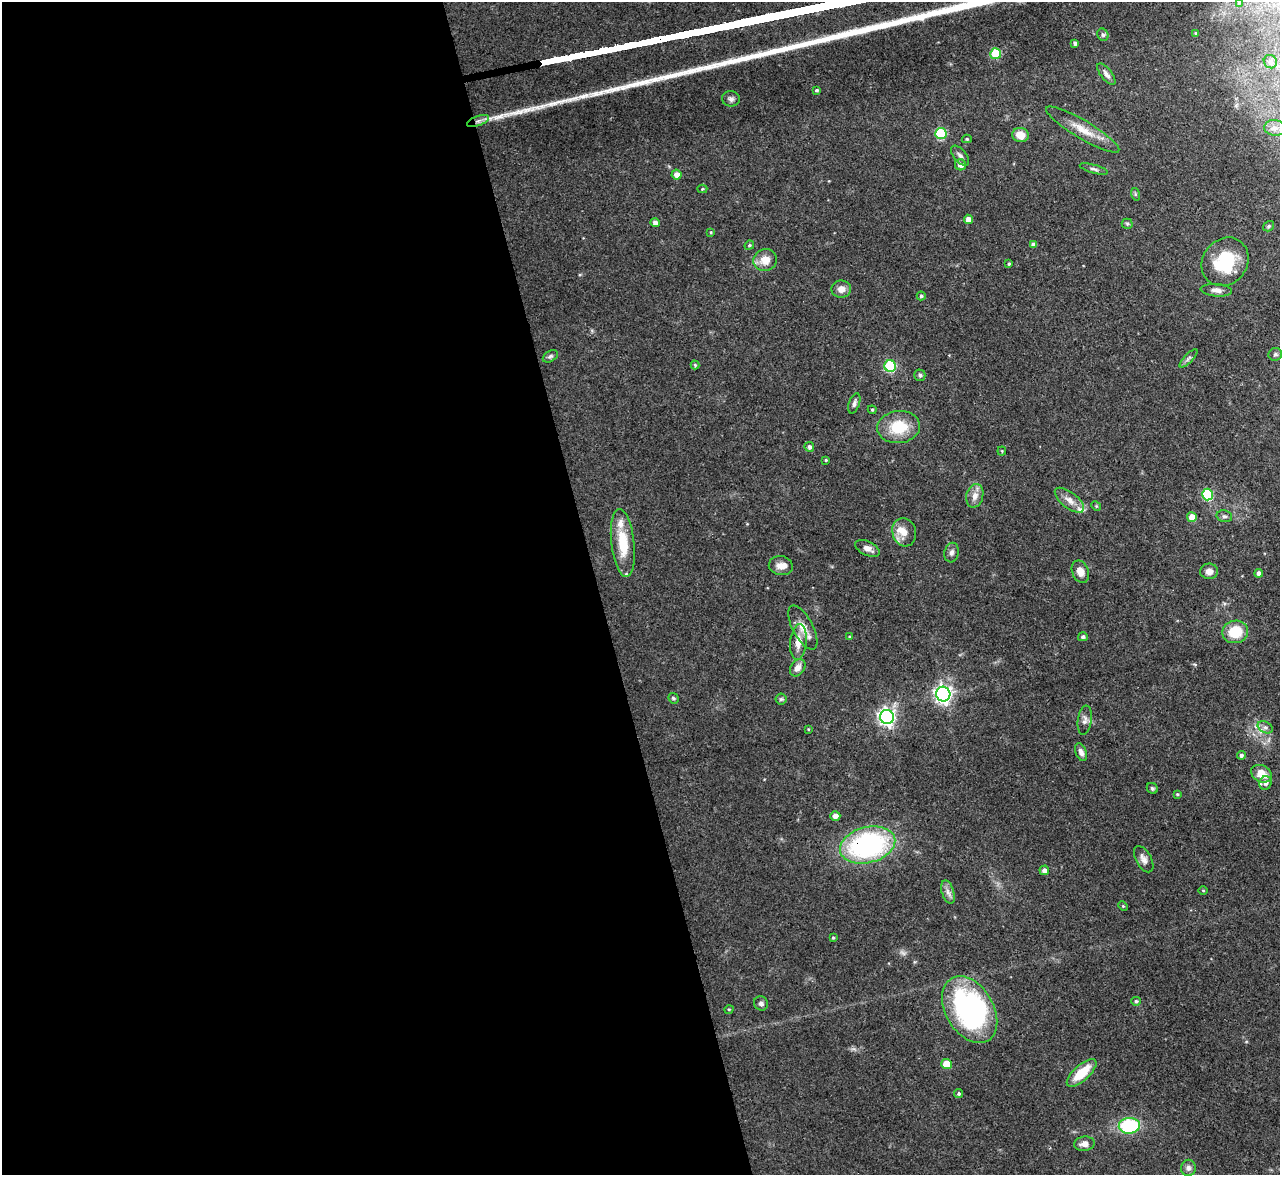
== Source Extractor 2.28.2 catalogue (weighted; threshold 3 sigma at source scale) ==
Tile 9 of 4 x 4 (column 1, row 3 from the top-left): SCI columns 1-1278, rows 1314-2486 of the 5112 x 5093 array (HDU 1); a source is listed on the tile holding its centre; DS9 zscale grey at full resolution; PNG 1282 x 1177 px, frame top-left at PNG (2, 2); each listed source drawn as its Kron ellipse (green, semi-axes under 4 px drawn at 4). Shown black and unused: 47% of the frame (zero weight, under 3 of 4 exposures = <1% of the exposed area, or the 3 px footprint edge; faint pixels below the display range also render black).
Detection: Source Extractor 2.28.2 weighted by HDU 2 'WHT'; one run over the whole footprint, this tile lists its part. Background 0.0965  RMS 0.0042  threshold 0.019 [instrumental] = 3 sigma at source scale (4.5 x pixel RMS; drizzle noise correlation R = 1.50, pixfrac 1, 0.05/0.05 arcsec/px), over >= 5 px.
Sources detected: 102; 1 too faint to see at this stretch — neither listed nor drawn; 4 inside a brighter listed object's ellipse — not listed separately; the other 97 listed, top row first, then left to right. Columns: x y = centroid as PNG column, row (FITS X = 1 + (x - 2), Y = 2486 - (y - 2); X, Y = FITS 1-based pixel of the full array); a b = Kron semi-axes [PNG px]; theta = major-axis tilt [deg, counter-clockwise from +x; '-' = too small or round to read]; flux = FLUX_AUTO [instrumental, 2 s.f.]
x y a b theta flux
1239 2 4 4 - 0.47
1196 33 3 3 - 0.98
1103 35 6 5 - 0.78
1075 43 4 4 - 1.2
996 54 5 5 - 21
1270 62 7 6 - 1.4
1106 74 13 5 -52 1.8
817 90 3 3 - 0.72
731 99 9 7 -9 1.5
478 121 11 5 20 1.7
1275 128 10 8 -8 2.5
1083 129 42 9 -31 8
941 133 5 5 - 31
1021 135 8 7 - 5.3
967 139 5 4 - 0.56
960 156 12 6 -50 1.6
960 165 6 5 - 2.5
1094 169 14 4 -15 1.2
677 175 5 5 - 2.9
702 189 5 4 - 0.55
1135 194 6 4 -72 0.54
968 219 4 4 - 3
655 223 4 4 - 2.1
1127 224 5 5 - 0.61
1269 226 6 5 - 0.82
711 232 4 3 - 0.39
1033 244 4 4 - 1.4
749 245 5 4 - 0.59
765 260 12 10 16 5
1225 262 25 22 52 23
1009 264 4 3 - 0.62
841 289 10 8 1 3.2
1216 290 15 6 -5 2.3
921 296 4 4 - 0.75
1275 354 7 6 - 0.95
550 356 8 5 30 1
1188 358 12 4 45 1.2
695 365 4 4 - 0.56
890 366 6 5 - 33
920 375 5 5 - 0.78
854 403 10 5 71 1.3
872 410 4 4 - 0.49
899 427 21 16 7 14
809 447 5 4 - 1.1
1002 451 4 4 - 0.44
826 460 3 3 - 0.44
1207 495 6 5 - 30
975 496 12 8 76 3.2
1069 500 17 8 -38 3.7
1096 506 5 4 - 0.49
1224 516 8 5 -13 1
1192 517 5 5 - 5.2
904 532 14 11 -74 4.3
623 543 34 11 -84 14
867 548 13 7 -26 2.8
952 553 10 7 75 1.6
781 566 12 9 -9 3.4
1209 571 9 7 2 2.4
1080 572 11 8 -67 3.6
1259 573 4 4 - 2
803 628 24 10 -62 5.6
1235 632 13 11 12 12
849 637 4 3 - 0.73
1083 637 5 4 - 1
798 642 18 8 84 4.7
798 668 9 7 55 2.5
943 694 7 7 - 170
673 698 5 4 - 0.75
781 699 5 5 - 0.74
887 717 7 7 - 160
1085 720 15 7 81 2
1265 727 8 5 -28 1.4
808 729 3 3 - 0.36
1081 752 9 5 -68 1.9
1241 755 4 4 - 1.1
1261 774 11 8 -28 6.3
1265 783 7 6 - 1.8
1152 788 6 5 - 0.81
1177 794 4 4 - 0.42
835 816 5 5 - 2.3
868 845 28 17 14 82
1144 859 14 7 -60 2.4
1044 870 5 4 - 2.2
1203 891 5 3 - 0.4
948 892 12 6 -71 2.1
1123 906 5 4 - 0.47
833 938 4 3 - 0.52
1136 1001 5 4 - 0.78
761 1003 7 6 - 1.4
729 1009 5 3 - 0.4
970 1010 36 24 -59 92
946 1064 5 5 - 9.5
1082 1073 18 8 42 11
959 1094 4 4 - 0.82
1129 1126 10 8 2 31
1084 1144 10 7 5 2.4
1188 1168 8 7 - 1.7
Overlapping masked pixels (flux is a lower limit): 2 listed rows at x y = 478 121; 868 845
Isophote crosses this tile's border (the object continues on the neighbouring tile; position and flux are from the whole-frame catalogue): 1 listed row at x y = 1239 2
Unlisted compact peaks at least as high as the median listed source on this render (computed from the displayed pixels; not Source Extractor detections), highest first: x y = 583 96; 607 91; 596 94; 500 116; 570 100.